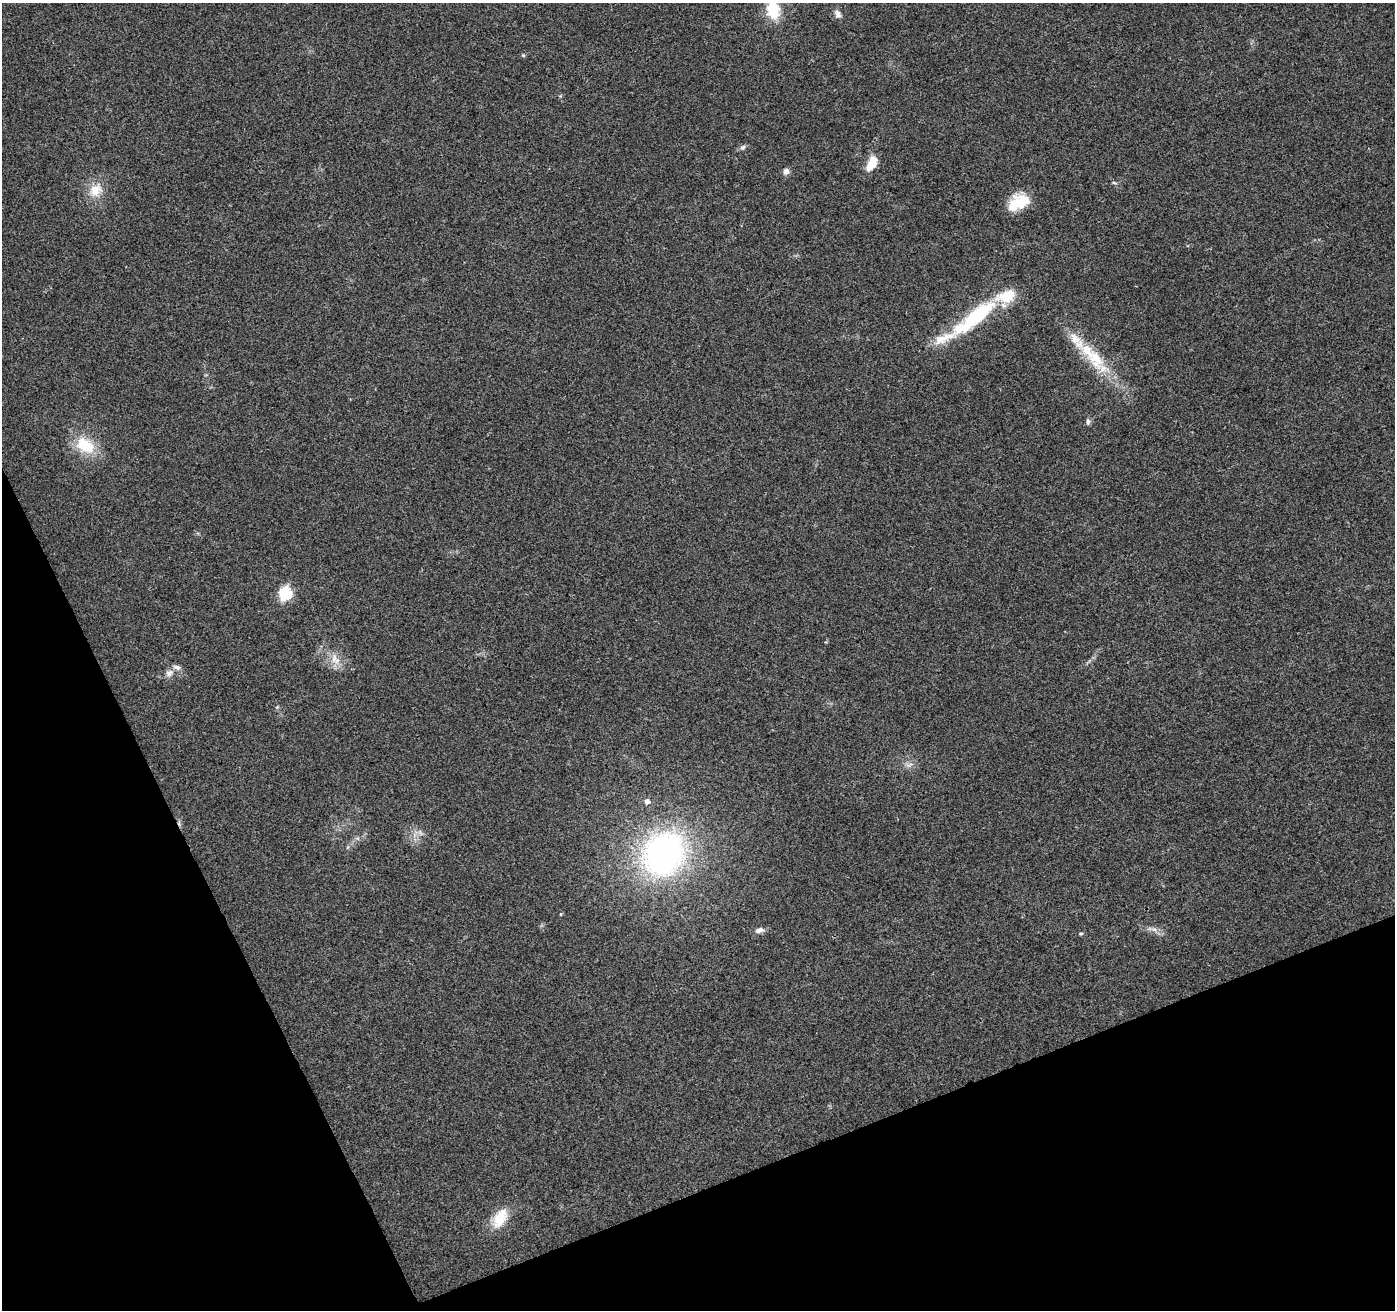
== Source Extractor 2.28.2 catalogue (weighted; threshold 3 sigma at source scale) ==
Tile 14 of 4 x 4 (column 2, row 4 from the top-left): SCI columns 1450-2842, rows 167-1474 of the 5683 x 5510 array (HDU 1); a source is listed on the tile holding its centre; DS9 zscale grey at full resolution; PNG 1397 x 1312 px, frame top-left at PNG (2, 3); no overlay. Shown black and unused: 20% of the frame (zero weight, under 3 of 4 exposures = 5% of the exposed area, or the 3 px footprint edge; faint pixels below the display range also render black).
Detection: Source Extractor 2.28.2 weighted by HDU 2 'WHT'; one run over the whole footprint, this tile lists its part. Background 0.0469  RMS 0.0053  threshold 0.0238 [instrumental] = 3 sigma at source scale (4.5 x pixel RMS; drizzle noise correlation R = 1.50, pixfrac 1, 0.0396/0.0396 arcsec/px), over >= 5 px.
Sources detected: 27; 4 inside a brighter listed object's ellipse — not listed separately; the other 23 listed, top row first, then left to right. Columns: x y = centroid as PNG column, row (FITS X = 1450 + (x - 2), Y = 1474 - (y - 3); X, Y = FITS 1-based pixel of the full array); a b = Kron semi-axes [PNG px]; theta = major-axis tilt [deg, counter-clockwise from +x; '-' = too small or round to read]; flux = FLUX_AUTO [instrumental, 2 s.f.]
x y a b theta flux
773 10 21 15 -80 16
838 14 11 7 -66 2.4
523 55 5 5 - 0.65
743 147 8 6 54 1.3
872 163 16 8 63 10
786 171 7 7 - 2.5
1114 183 6 3 -19 0.68
95 190 20 16 51 9.5
1019 202 24 14 28 15
974 317 72 17 39 42
1095 358 47 19 -58 24
1088 422 8 6 76 1.4
85 445 27 18 -33 18
285 593 6 6 - 67
334 658 15 8 86 4.8
169 673 12 9 38 3
909 765 12 5 22 2
647 801 6 6 - 2.5
663 854 38 34 60 170
1154 929 7 4 -1 1.5
759 930 11 7 15 2.4
1081 933 5 4 - 0.74
499 1219 24 16 61 13
Isophote crosses this tile's border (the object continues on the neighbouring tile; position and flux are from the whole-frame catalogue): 1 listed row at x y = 773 10